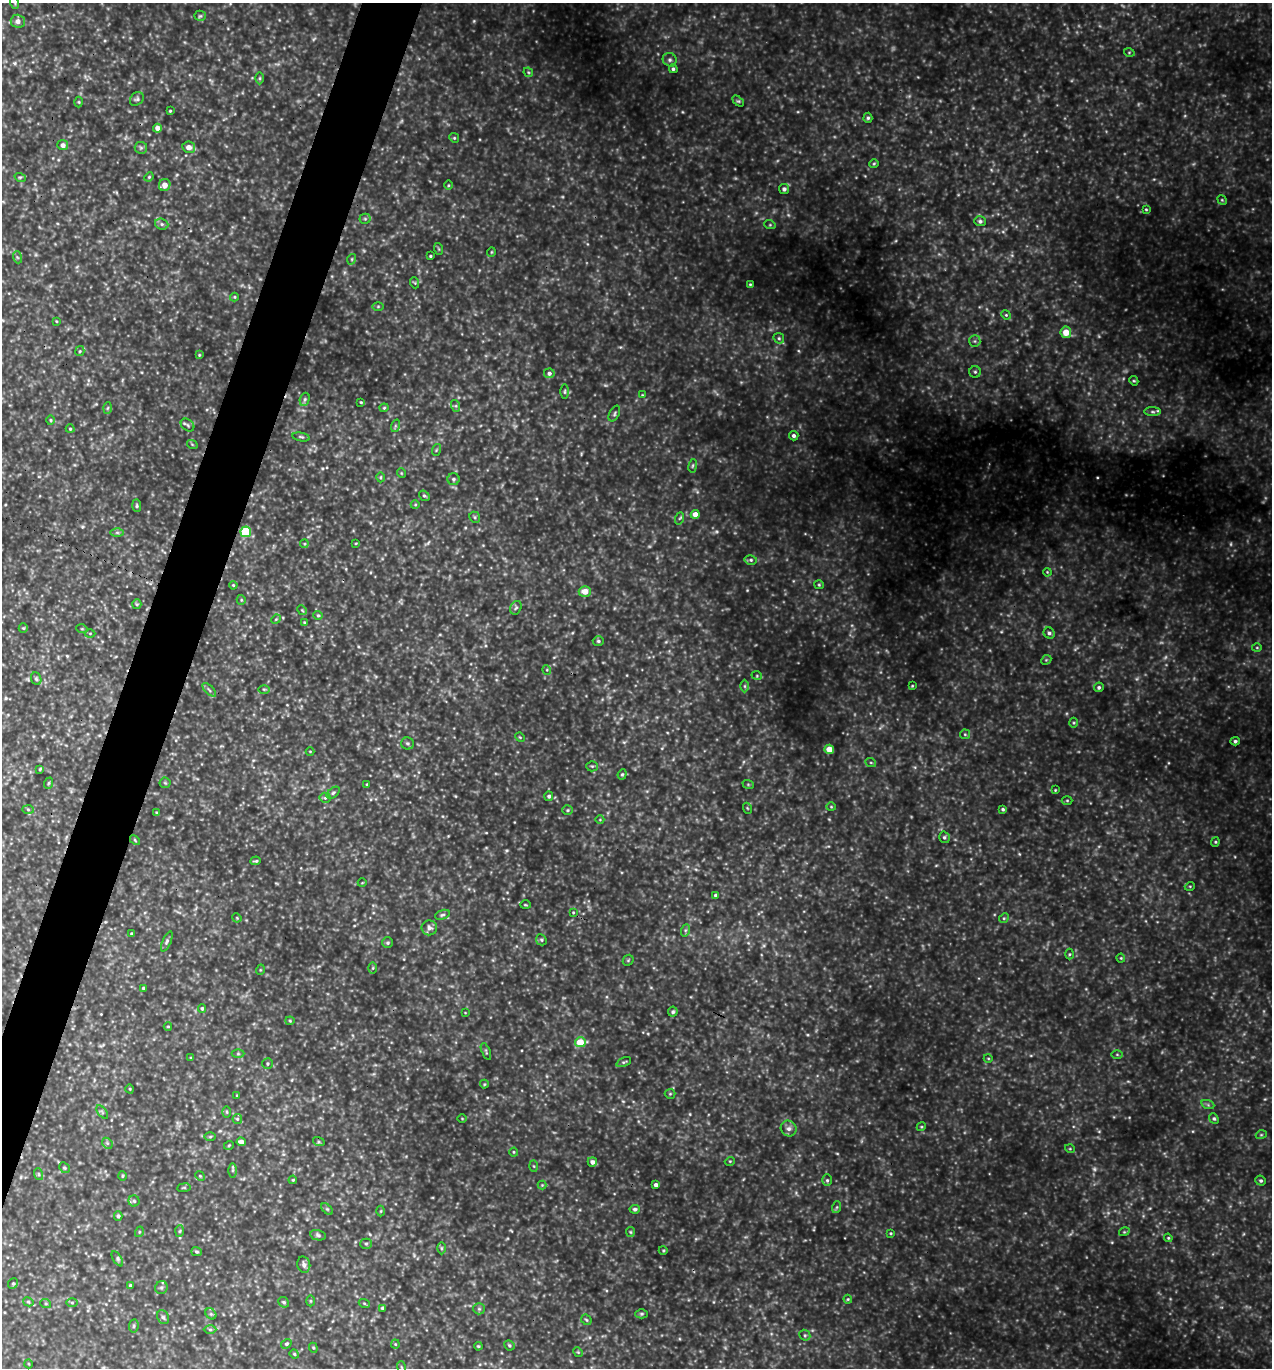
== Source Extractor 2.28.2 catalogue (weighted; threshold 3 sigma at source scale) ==
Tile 7 of 4 x 4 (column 3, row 2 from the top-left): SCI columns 2834-4103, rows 2758-4123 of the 5509 x 5495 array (HDU 1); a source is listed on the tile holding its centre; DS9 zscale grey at full resolution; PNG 1274 x 1370 px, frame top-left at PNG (2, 3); each listed source drawn as its Kron ellipse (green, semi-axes under 4 px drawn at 4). Shown black and unused: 4% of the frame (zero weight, under 3 of 5 exposures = <1% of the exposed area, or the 3 px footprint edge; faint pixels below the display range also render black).
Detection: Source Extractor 2.28.2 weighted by HDU 2 'WHT'; one run over the whole footprint, this tile lists its part. Background 0.787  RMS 0.12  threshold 0.53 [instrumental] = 3 sigma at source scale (4.5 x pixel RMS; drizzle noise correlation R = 1.50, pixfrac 1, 0.05/0.05 arcsec/px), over >= 5 px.
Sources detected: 258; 6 too faint to see at this stretch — neither listed nor drawn; the other 252 listed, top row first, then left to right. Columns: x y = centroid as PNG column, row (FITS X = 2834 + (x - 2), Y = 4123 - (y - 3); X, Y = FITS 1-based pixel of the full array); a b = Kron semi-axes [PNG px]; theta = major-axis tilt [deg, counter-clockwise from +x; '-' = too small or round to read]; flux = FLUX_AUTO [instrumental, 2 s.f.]
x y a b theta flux
15 3 6 3 -72 16
200 16 5 5 - 18
18 21 7 6 - 66
1129 52 5 3 - 11
670 60 7 6 - 32
673 69 4 4 - 21
528 72 5 4 - 13
260 78 6 4 90 17
137 99 8 6 43 27
738 101 6 4 -42 18
79 102 5 3 - 12
170 111 3 2 - 12
868 118 5 4 - 19
157 128 4 4 - 78
454 138 5 4 - 15
63 145 5 5 - 47
189 147 6 6 - 73
141 148 6 6 - 25
874 164 5 4 - 14
20 177 5 3 - 16
149 177 5 4 - 13
165 185 6 5 - 89
448 185 5 3 - 12
784 189 5 5 - 30
1222 200 5 4 - 14
1146 209 4 3 - 12
365 219 5 5 - 17
980 221 6 4 -18 28
162 224 7 5 -21 27
770 225 6 3 -18 13
439 249 6 3 -71 13
491 252 5 3 - 9.7
430 256 3 3 - 13
17 257 6 4 -71 17
352 259 5 3 - 12
415 283 5 3 - 10
750 284 3 3 - 11
234 297 4 4 - 12
378 306 5 4 - 13
1006 315 5 4 - 14
56 321 4 3 - 9.9
1066 332 6 5 - 160
779 338 6 5 - 20
975 341 6 5 - 26
80 351 5 4 - 15
199 355 4 3 - 11
975 372 6 5 - 25
549 373 5 5 - 34
1134 381 5 3 - 13
565 391 7 3 89 16
642 395 4 3 - 8.9
305 399 7 4 72 22
361 402 3 2 - 11
456 406 6 4 -72 19
108 408 6 4 87 16
384 408 4 4 - 13
1153 412 8 4 -1 26
614 414 8 5 63 22
51 420 5 3 - 12
188 425 7 5 -39 24
395 426 6 4 72 17
70 429 4 4 - 12
794 436 5 4 - 29
301 437 9 3 -11 18
192 444 5 3 - 11
436 450 6 3 71 13
693 466 7 3 81 15
401 473 5 3 - 9.3
380 477 5 3 - 12
453 479 6 6 - 24
424 496 6 4 -39 20
415 505 4 3 - 9.5
137 506 6 4 -86 18
695 514 4 4 - 81
475 517 6 5 - 19
680 518 6 4 70 16
117 532 6 4 0 20
246 532 5 5 - 690
356 543 4 2 - 8.5
304 544 4 3 - 11
751 560 6 5 - 24
1047 572 4 3 - 11
233 585 4 4 - 13
819 585 4 4 - 14
585 591 6 5 - 120
241 600 5 4 - 14
137 604 5 4 - 15
516 608 7 5 66 23
302 610 5 4 - 13
318 615 5 4 - 16
276 619 5 4 - 13
304 622 3 3 - 11
23 628 5 4 - 14
82 629 6 3 -18 13
90 633 5 3 - 11
1049 633 6 5 - 28
598 641 5 4 - 19
1257 648 5 3 - 12
1046 660 5 4 - 15
547 670 5 3 - 11
757 676 5 3 - 13
36 679 6 5 - 22
745 686 6 4 -90 19
912 686 3 3 - 10
1099 687 5 4 - 24
264 689 6 4 -1 14
209 690 8 3 -45 20
1074 723 5 3 - 13
965 734 5 5 - 17
520 737 5 4 - 12
1235 741 4 4 - 22
407 743 6 6 - 24
829 749 5 4 - 160
310 751 4 3 - 8.6
871 763 5 3 - 11
592 766 5 5 - 19
40 769 4 3 - 14
622 774 5 4 - 16
49 783 6 3 70 14
165 783 5 5 - 17
367 784 3 2 - 9.3
748 784 6 3 -19 12
1055 790 4 3 - 10
333 793 7 4 40 24
549 796 5 4 - 25
325 798 5 5 - 22
1067 800 5 3 - 13
831 807 4 4 - 12
747 808 5 3 - 12
28 809 6 4 -2 18
1003 809 4 4 - 18
568 810 5 4 - 17
156 812 4 3 - 10
600 820 4 3 - 8.7
944 837 6 5 - 21
135 840 6 3 -46 13
1215 842 4 4 - 14
256 861 5 3 - 15
362 883 4 3 - 8
1190 886 5 3 - 11
715 895 4 3 - 21
525 905 5 3 - 11
573 912 3 3 - 9.1
442 915 7 4 18 23
237 918 5 3 - 10
1004 918 5 4 - 15
429 928 7 7 - 46
686 930 6 4 70 21
131 933 3 3 - 12
541 940 6 5 - 20
167 942 10 4 66 24
388 943 5 5 - 20
1069 954 5 3 - 13
1121 958 4 4 - 12
628 960 6 5 - 16
373 968 5 3 - 13
260 970 5 3 - 11
143 988 3 3 - 21
202 1008 4 3 - 19
673 1012 5 5 - 22
465 1013 4 2 - 7.2
290 1021 4 4 - 11
168 1026 4 3 - 10
580 1042 5 5 - 230
486 1051 9 3 -69 19
238 1054 6 4 0 17
1117 1054 6 4 -1 15
191 1058 4 3 - 10
988 1058 4 3 - 9.7
624 1062 8 4 25 18
267 1064 5 5 - 18
484 1084 4 4 - 11
130 1089 4 3 - 11
670 1094 5 5 - 14
237 1095 4 3 - 9.5
1208 1105 7 4 -19 20
102 1112 8 4 -53 19
227 1112 6 4 -89 13
462 1118 4 3 - 9.2
1214 1118 6 4 -49 20
237 1119 5 4 - 17
921 1127 4 3 - 12
789 1128 8 7 - 49
1261 1135 5 3 - 13
210 1137 6 4 1 14
241 1142 4 4 - 65
319 1142 6 4 -18 17
107 1143 6 4 -46 20
229 1145 5 3 - 10
1070 1149 5 3 - 9.8
514 1152 4 4 - 13
730 1161 5 3 - 11
592 1162 5 4 - 44
534 1166 5 4 - 13
64 1168 6 5 - 18
233 1170 7 4 89 19
38 1174 6 3 -70 16
122 1176 5 3 - 13
200 1176 5 4 - 13
293 1180 4 3 - 11
827 1180 6 5 - 22
1261 1181 5 5 - 24
542 1185 4 4 - 13
656 1185 4 4 - 45
184 1188 6 3 8 13
134 1201 5 5 - 19
837 1207 6 4 71 17
327 1209 7 4 -44 17
635 1209 5 4 - 24
381 1211 5 3 - 12
118 1216 5 4 - 19
180 1231 6 4 87 15
139 1232 5 3 - 11
630 1232 5 4 - 13
1124 1232 5 3 - 12
891 1233 4 3 - 12
318 1235 8 5 -11 24
1168 1238 4 4 - 12
366 1244 5 5 - 18
441 1248 6 4 -90 17
663 1250 4 3 - 11
196 1252 5 4 - 17
117 1259 8 4 -57 23
304 1265 8 6 -75 44
13 1284 5 4 - 20
131 1286 4 3 - 26
161 1287 7 6 - 22
848 1299 4 4 - 14
310 1301 5 3 - 12
28 1302 5 4 - 14
284 1302 6 5 - 23
72 1303 6 4 -1 15
364 1303 5 3 - 13
46 1304 5 3 - 13
382 1308 4 4 - 15
479 1309 6 5 - 21
211 1314 6 5 - 20
641 1314 6 4 1 19
163 1317 7 5 -60 28
586 1320 6 4 -45 17
134 1326 7 4 83 20
210 1330 6 4 -1 20
805 1335 6 5 - 18
286 1344 5 4 - 18
395 1344 4 4 - 12
509 1345 5 4 - 20
478 1346 4 3 - 14
313 1348 5 4 - 13
578 1352 5 4 - 13
294 1354 5 4 - 14
29 1364 4 3 - 9.9
401 1367 6 4 -71 17
Overlapping masked pixels (flux is a lower limit): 1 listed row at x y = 246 532
Isophote crosses this tile's border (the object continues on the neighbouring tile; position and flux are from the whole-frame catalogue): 1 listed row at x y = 15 3
Unlisted compact peaks at least as high as the median listed source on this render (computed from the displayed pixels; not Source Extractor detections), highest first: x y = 1094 1169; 474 21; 660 1267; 717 531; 1129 1117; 747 590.